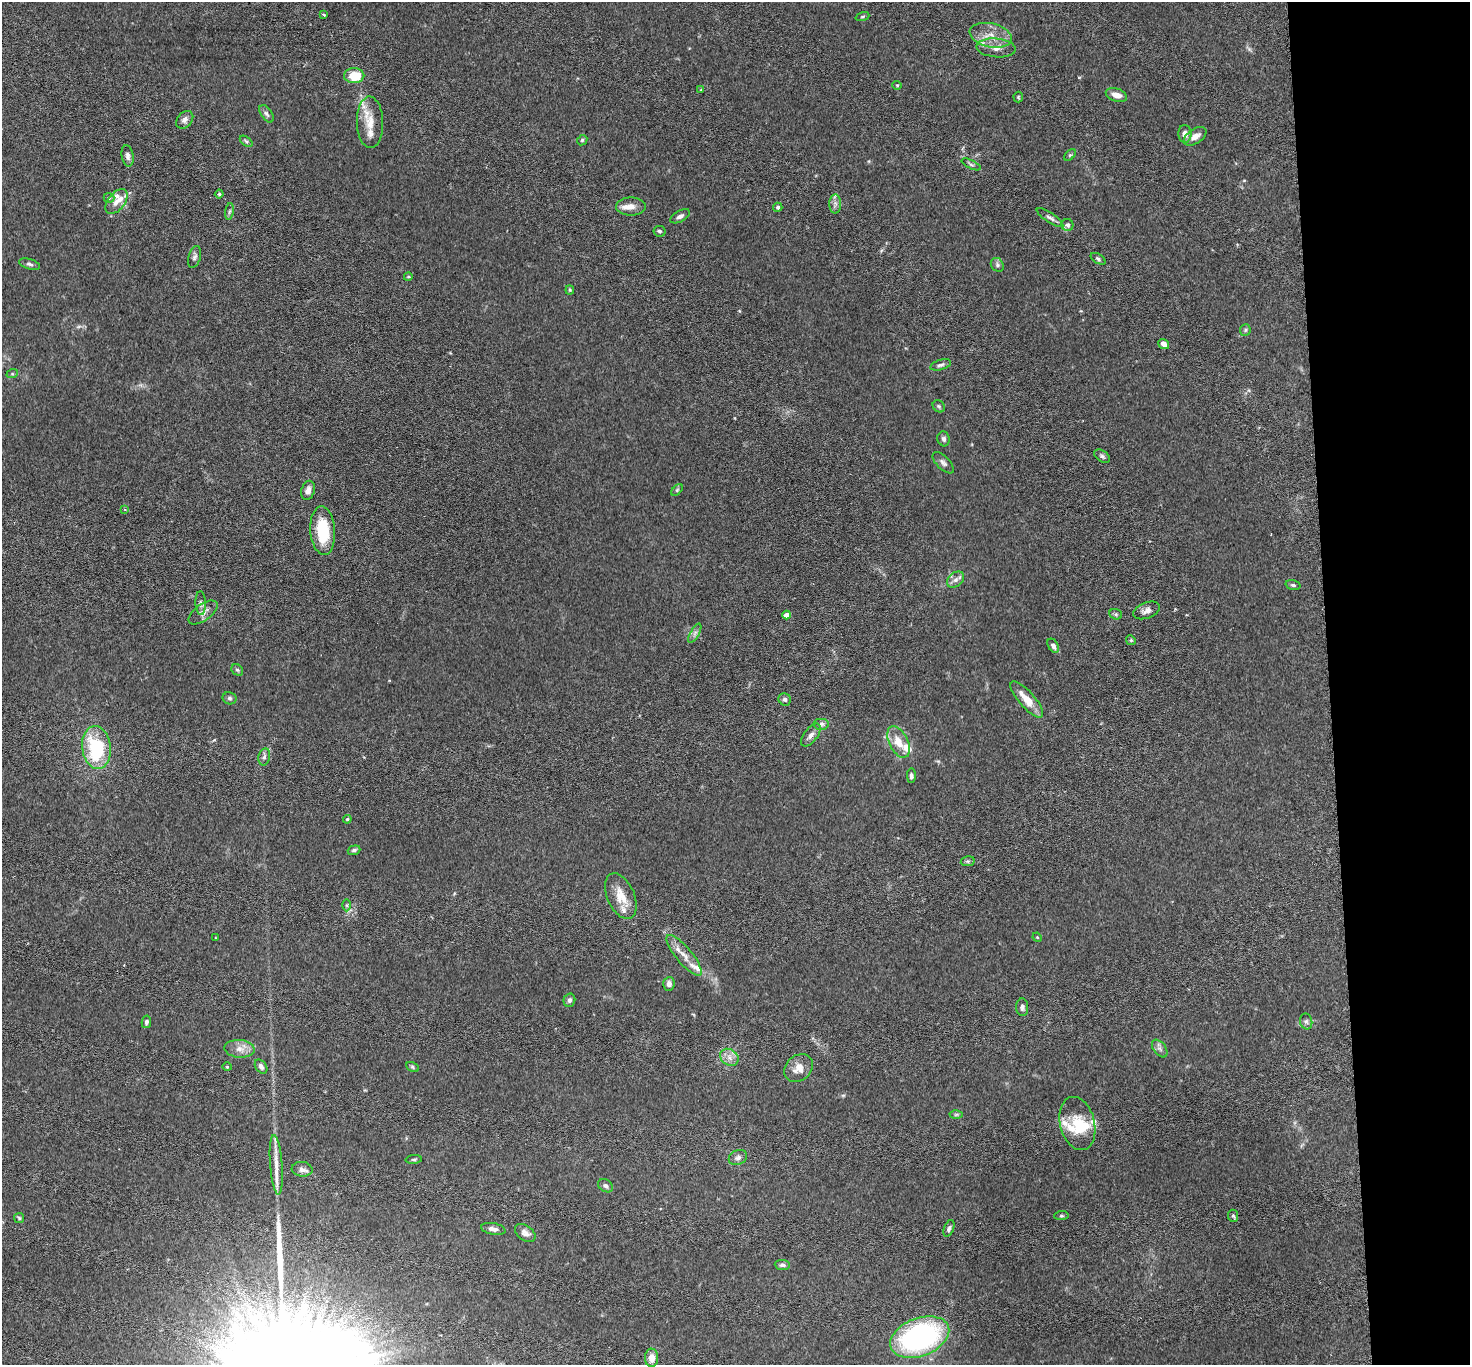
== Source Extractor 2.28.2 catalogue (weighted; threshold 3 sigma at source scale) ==
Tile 6 of 3 x 3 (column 3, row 2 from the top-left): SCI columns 2942-4409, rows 1530-2892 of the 4413 x 4384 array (HDU 1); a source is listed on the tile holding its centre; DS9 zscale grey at full resolution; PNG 1472 x 1367 px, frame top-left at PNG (2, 2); each listed source drawn as its Kron ellipse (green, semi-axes under 4 px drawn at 4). Shown black and unused: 10% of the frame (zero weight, under 3 of 6 exposures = <1% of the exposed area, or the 3 px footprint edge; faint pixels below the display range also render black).
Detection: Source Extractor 2.28.2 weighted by HDU 2 'WHT'; one run over the whole footprint, this tile lists its part. Background 0.0435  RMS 0.0023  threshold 0.00929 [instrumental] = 3 sigma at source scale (4.09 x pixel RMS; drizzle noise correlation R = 1.36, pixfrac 0.8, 0.05/0.05 arcsec/px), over >= 5 px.
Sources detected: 118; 1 inside a brighter object's white glare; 1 long thin detection or spike segment (spike, bleed or trail) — neither listed nor drawn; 12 inside a brighter listed object's ellipse — not listed separately; the other 104 listed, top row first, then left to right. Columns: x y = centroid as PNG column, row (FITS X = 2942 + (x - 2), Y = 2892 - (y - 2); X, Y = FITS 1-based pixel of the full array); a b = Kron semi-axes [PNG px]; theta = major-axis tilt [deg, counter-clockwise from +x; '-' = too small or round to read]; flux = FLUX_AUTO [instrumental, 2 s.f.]
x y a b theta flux
324 15 3 3 - 0.19
862 17 7 3 19 0.25
991 35 21 12 -12 3.4
996 48 19 9 -5 2
354 76 10 7 0 5.2
897 85 4 4 - 0.21
701 90 3 3 - 0.17
1116 95 11 6 -18 1.9
1018 97 5 5 - 0.26
266 114 10 5 -57 0.58
185 120 10 7 49 0.86
370 122 26 13 -88 3.6
1185 134 9 6 -88 1.2
1195 136 13 7 34 1.5
582 140 5 4 - 0.29
246 141 7 4 -37 0.34
1070 155 7 4 44 0.32
128 156 11 6 -80 0.78
971 164 10 3 -26 0.39
219 194 4 4 - 0.31
109 198 5 5 - 0.31
117 202 14 8 52 1.8
835 204 9 6 89 0.85
631 207 15 9 1 1.6
778 207 4 4 - 0.42
229 211 8 4 81 0.46
680 216 11 5 29 0.72
1050 218 15 5 -34 0.8
1067 225 6 6 - 0.63
659 231 6 5 - 0.44
195 257 11 6 74 0.65
1098 259 8 4 -33 0.41
30 264 11 5 -17 0.58
997 265 7 6 - 0.52
408 277 4 3 - 0.19
570 290 4 4 - 0.24
1245 330 6 5 - 0.39
1164 344 6 4 -38 1.3
941 365 10 5 16 0.63
12 374 6 4 18 0.26
939 406 7 5 -45 0.35
944 439 7 6 - 0.59
1102 456 9 5 -35 0.5
943 463 13 6 -45 0.78
308 490 10 6 73 1.1
677 490 7 4 46 0.31
125 509 4 4 - 0.26
323 531 24 12 -86 8.6
956 580 9 6 39 0.92
1293 585 7 4 -15 0.39
201 603 12 5 -88 0.65
1147 610 14 7 21 1.1
203 612 17 8 36 1.5
1116 614 6 5 - 0.33
787 615 4 4 - 2
695 633 10 4 60 0.66
1131 640 5 4 - 0.29
1053 646 8 5 -60 0.77
237 670 6 5 - 0.37
230 698 7 6 - 0.48
785 699 6 6 - 0.54
1027 699 23 8 -48 3.4
822 724 8 6 0 0.56
811 735 13 6 52 1
898 742 17 9 -64 3.2
96 747 21 14 -83 15
264 757 8 5 78 0.61
911 776 7 4 -88 0.6
347 819 4 4 - 0.25
354 850 6 4 19 0.47
968 861 7 5 10 0.35
621 896 24 13 -66 3.8
347 905 6 4 90 0.32
1037 937 5 4 - 0.23
216 938 4 2 - 0.16
684 955 25 8 -50 2.5
669 984 7 5 85 0.79
569 1000 7 5 75 0.63
1022 1007 9 6 -87 0.66
1306 1021 8 6 -75 0.53
146 1022 6 4 79 0.57
240 1049 15 9 -4 1.8
1160 1049 10 6 -52 0.7
729 1057 10 7 -35 1.3
227 1067 5 3 - 0.17
261 1067 8 5 -55 0.69
412 1067 7 4 -29 0.32
799 1068 15 12 40 2.5
956 1114 6 4 1 0.31
1077 1123 27 17 -76 7
738 1157 9 7 25 0.77
414 1159 8 3 5 0.32
276 1165 30 6 -85 2.7
302 1169 10 7 -6 1
606 1186 8 6 -31 0.6
1061 1216 7 4 5 0.31
1233 1216 6 5 - 0.4
19 1218 5 5 - 0.32
949 1228 9 5 69 0.54
493 1229 12 5 -11 1
525 1233 11 7 -36 1.2
782 1265 7 5 -5 0.59
920 1337 31 19 21 40
652 1358 9 6 89 2